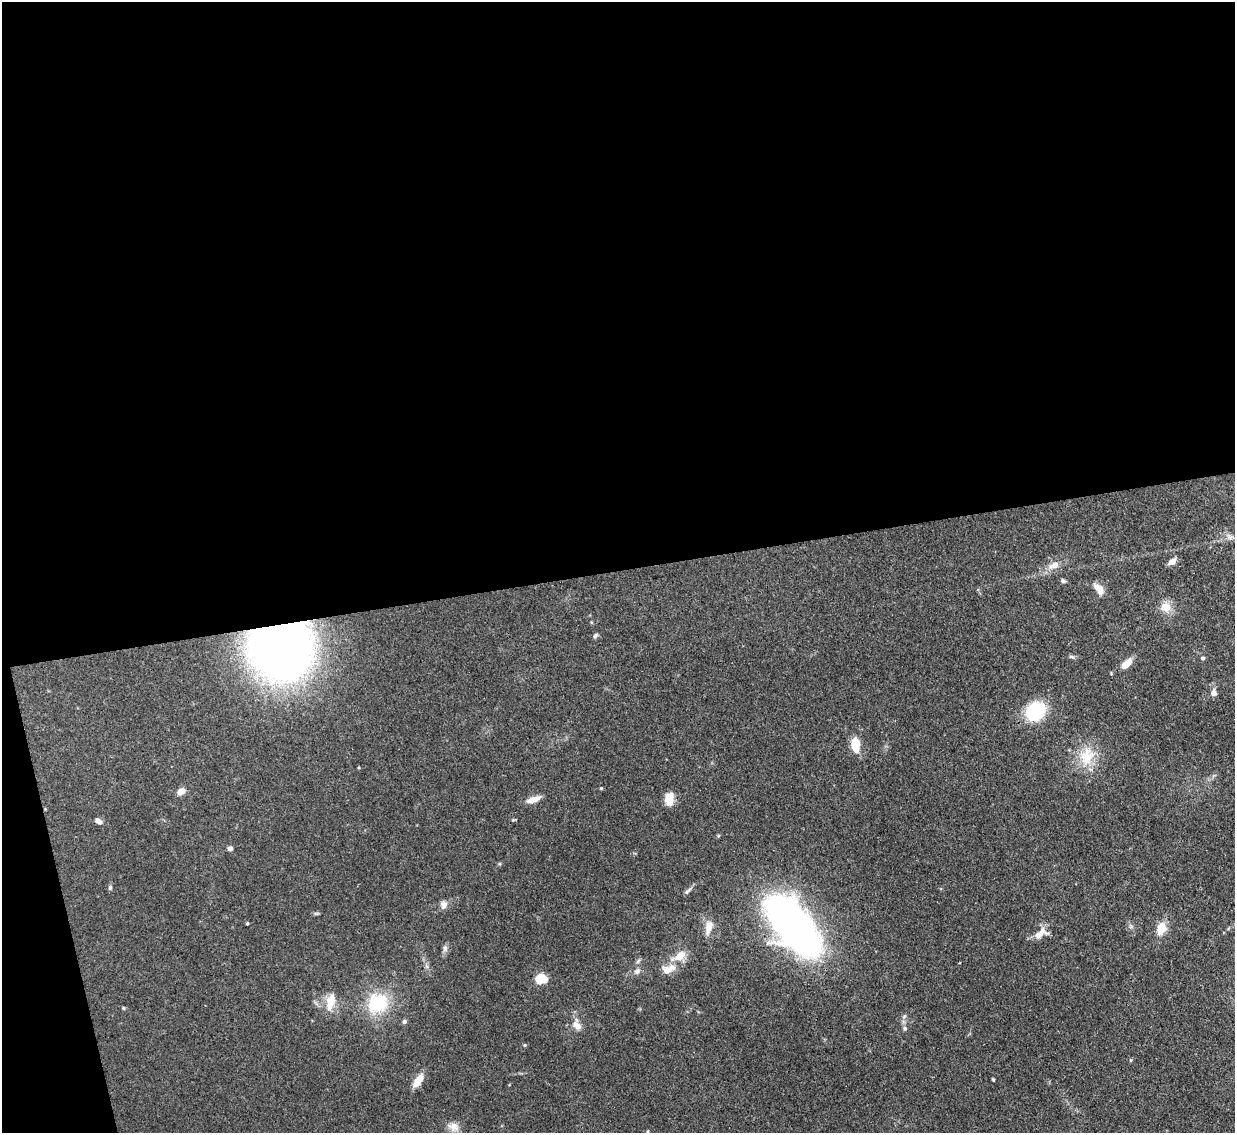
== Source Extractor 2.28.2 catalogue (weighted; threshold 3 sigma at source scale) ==
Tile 1 of 4 x 4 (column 1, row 1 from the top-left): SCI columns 28-1260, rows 3704-4834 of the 5021 x 5006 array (HDU 1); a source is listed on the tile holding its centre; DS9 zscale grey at full resolution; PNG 1237 x 1135 px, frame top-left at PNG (2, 2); no overlay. Shown black and unused: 52% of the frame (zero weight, under 3 of 4 exposures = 4% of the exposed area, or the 3 px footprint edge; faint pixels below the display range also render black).
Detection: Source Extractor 2.28.2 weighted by HDU 2 'WHT'; one run over the whole footprint, this tile lists its part. Background 0.0934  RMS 0.0052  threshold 0.0234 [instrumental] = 3 sigma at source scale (4.5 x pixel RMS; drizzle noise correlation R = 1.50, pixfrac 1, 0.05/0.05 arcsec/px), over >= 5 px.
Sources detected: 46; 2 inside a brighter listed object's ellipse — not listed separately; the other 44 listed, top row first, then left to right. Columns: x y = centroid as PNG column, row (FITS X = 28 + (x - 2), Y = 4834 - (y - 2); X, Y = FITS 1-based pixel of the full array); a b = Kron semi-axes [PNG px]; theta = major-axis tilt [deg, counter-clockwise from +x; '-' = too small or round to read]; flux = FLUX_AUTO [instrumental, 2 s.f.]
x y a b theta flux
1172 561 9 6 39 3.2
1054 565 16 9 23 4.9
1063 581 6 5 - 1
1099 589 14 8 -55 5.4
1166 607 16 14 -29 5.8
595 636 7 5 51 1.1
281 648 49 45 -18 430
1071 657 8 4 -1 1
1203 658 5 4 - 0.88
1126 664 13 6 42 6.8
1214 693 9 8 - 2.2
1035 711 18 15 37 34
855 744 15 9 -86 10
1087 756 25 20 74 15
181 791 9 6 26 3.8
533 799 15 6 19 5.3
669 799 12 8 88 7.9
98 821 9 5 -34 2.6
230 849 5 5 - 1.8
110 887 6 5 - 0.87
687 891 12 5 47 1.4
444 905 11 8 82 2.6
316 913 7 4 0 0.75
247 923 4 3 - 0.49
793 926 64 29 -51 260
708 927 20 9 75 5
1161 928 12 9 71 8.5
1038 935 22 8 13 4.1
445 948 10 6 -90 1.7
679 956 21 11 29 7.6
638 961 7 4 46 0.98
637 971 8 7 - 1.8
540 979 11 9 19 11
330 1002 21 10 77 8.3
377 1003 31 27 40 25
123 1008 5 4 - 0.71
404 1022 5 5 - 1.3
577 1025 14 9 -49 4.1
905 1028 6 6 - 1.1
524 1045 5 4 - 0.64
1131 1060 4 4 - 0.55
418 1080 17 8 56 6.1
993 1080 3 3 - 0.58
453 1127 15 11 -20 4.3
Overlapping masked pixels (flux is a lower limit): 1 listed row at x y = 281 648